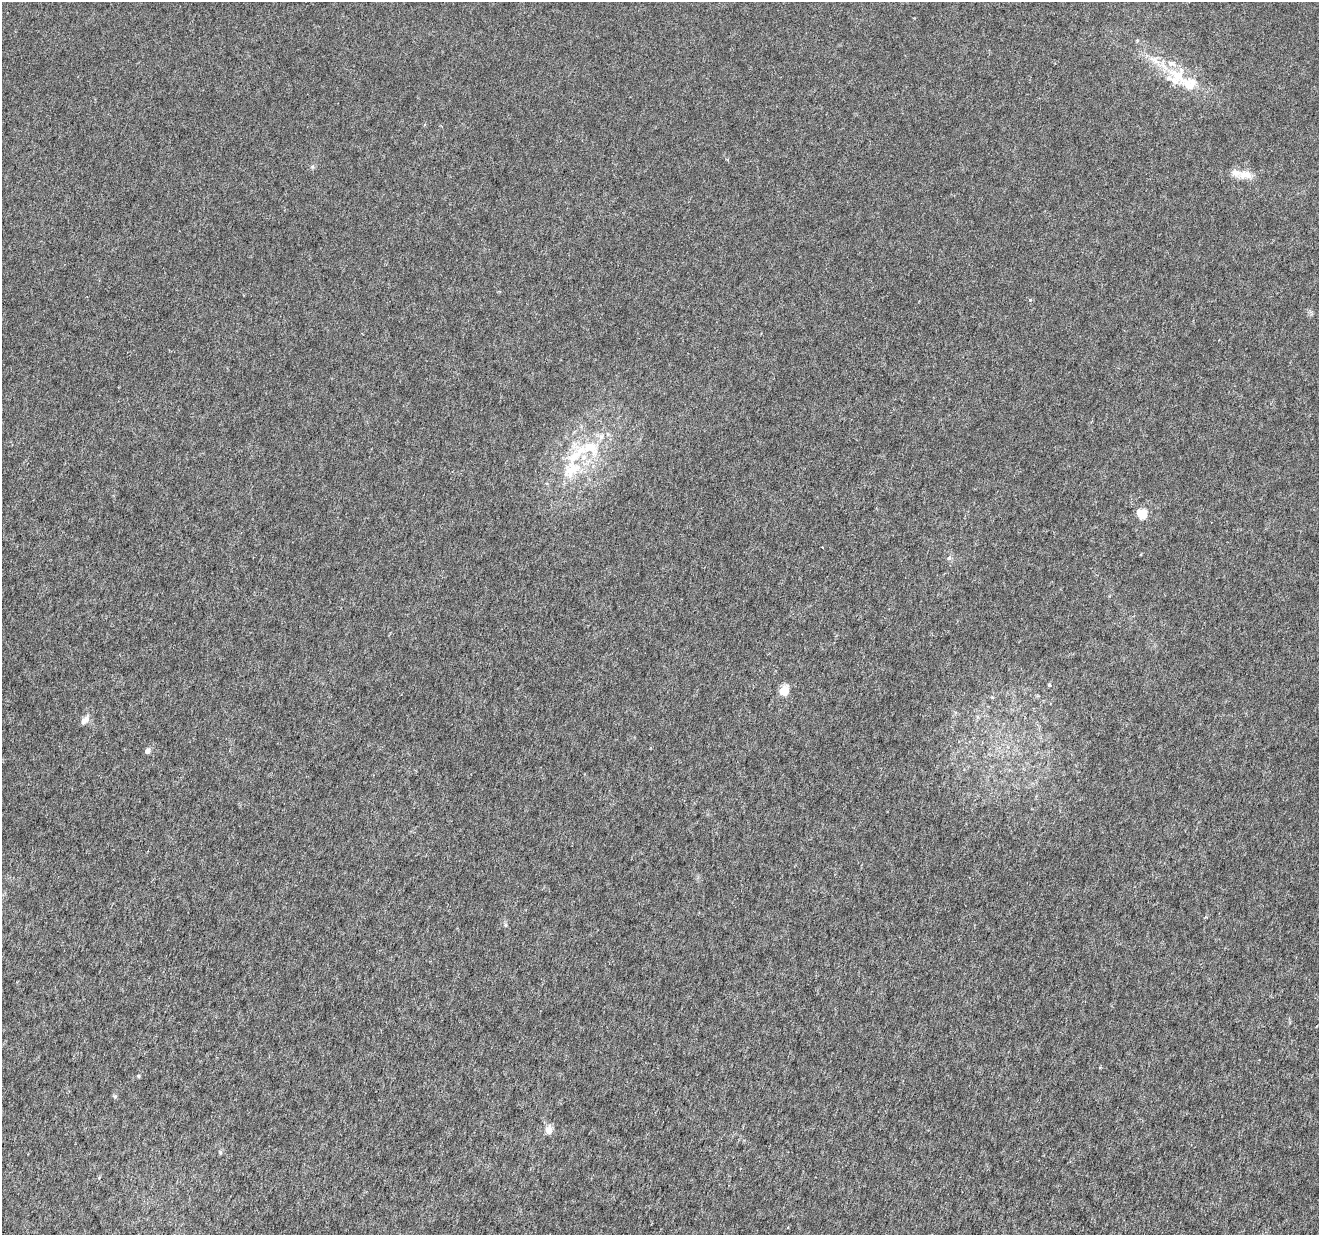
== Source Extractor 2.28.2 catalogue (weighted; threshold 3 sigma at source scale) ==
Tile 7 of 4 x 4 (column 3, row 2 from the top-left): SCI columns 2646-3962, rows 2758-3990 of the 5282 x 5454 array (HDU 1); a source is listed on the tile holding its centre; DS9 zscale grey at full resolution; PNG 1321 x 1237 px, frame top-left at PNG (2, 2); no overlay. Nothing masked; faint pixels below the display range render black.
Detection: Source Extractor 2.28.2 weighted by HDU 2 'WHT'; one run over the whole footprint, this tile lists its part. Background 3.03e-04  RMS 8.1e-04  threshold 0.00332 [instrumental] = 3 sigma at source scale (4.09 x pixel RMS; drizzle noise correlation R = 1.36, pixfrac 0.8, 0.0396/0.0396 arcsec/px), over >= 5 px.
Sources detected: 27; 8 inside a brighter listed object's ellipse — not listed separately; the other 19 listed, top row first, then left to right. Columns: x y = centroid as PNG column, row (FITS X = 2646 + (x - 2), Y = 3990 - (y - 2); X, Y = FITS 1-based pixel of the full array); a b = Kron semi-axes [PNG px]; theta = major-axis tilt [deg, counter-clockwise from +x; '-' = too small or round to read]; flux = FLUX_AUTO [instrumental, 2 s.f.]
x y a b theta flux
1177 75 31 23 -14 2.6
312 167 6 4 19 0.1
1245 175 23 11 -6 0.81
1030 300 5 3 - 0.071
591 448 29 21 -24 2.9
572 470 33 20 42 2.9
1142 514 5 5 - 3.5
822 547 3 2 - 0.041
949 558 6 4 46 0.13
1049 685 4 4 - 0.16
784 691 9 8 - 1.2
85 720 11 6 42 0.5
148 751 8 6 47 0.24
1205 917 5 3 - 0.075
505 925 6 4 -90 0.1
139 1076 6 3 -70 0.066
115 1096 6 5 - 0.11
549 1130 10 8 -87 0.48
220 1152 6 4 -72 0.088